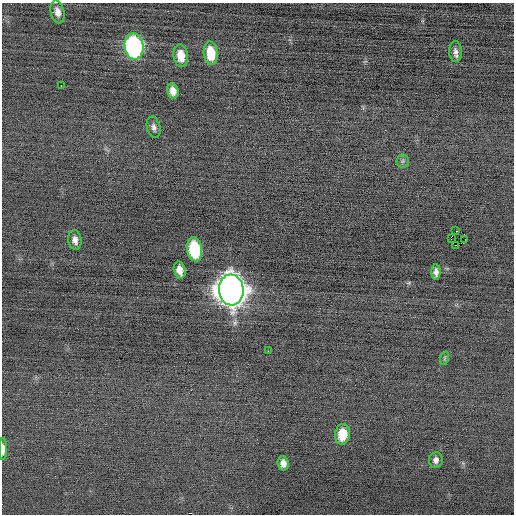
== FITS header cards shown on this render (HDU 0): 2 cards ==
NAXIS1  =                  512 / Axis length
NAXIS2  =                  512 / Axis length

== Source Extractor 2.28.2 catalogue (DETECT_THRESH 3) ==
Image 512 x 512 px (HDU 0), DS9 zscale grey, 1 PNG px = 1 image px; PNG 516 x 516 px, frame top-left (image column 1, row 512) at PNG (2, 3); each listed source drawn as its Kron ellipse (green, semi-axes under 4 px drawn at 4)
Background -0.159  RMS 0.69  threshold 2.07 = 3 sigma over >= 5 px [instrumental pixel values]
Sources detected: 24; all 24 listed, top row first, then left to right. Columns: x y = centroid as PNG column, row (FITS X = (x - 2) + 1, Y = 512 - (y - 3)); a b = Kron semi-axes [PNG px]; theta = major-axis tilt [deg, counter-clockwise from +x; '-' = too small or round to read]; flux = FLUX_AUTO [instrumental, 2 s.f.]
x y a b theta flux
57 12 11 7 -77 300
134 46 13 9 -85 9600
455 52 10 6 -88 200
211 53 12 7 -84 1100
181 56 11 7 -82 740
61 86 2 2 - 61
173 91 8 5 -77 370
154 127 11 6 -76 190
403 161 6 6 - 94
456 231 2 2 - 360
451 238 4 2 - 2300
75 240 10 6 -80 240
465 240 2 2 - 120
455 245 3 2 - 59
195 249 12 7 -81 3700
180 270 8 6 -78 360
436 272 8 4 89 200
231 290 15 12 -83 77000
268 351 2 2 - 160
445 358 7 4 71 69
342 434 10 7 85 1100
3 449 11 4 -89 260
436 460 8 6 83 200
283 463 7 5 -87 280
At the frame edge (FLAGS 8, measured only in part): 1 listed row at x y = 3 449